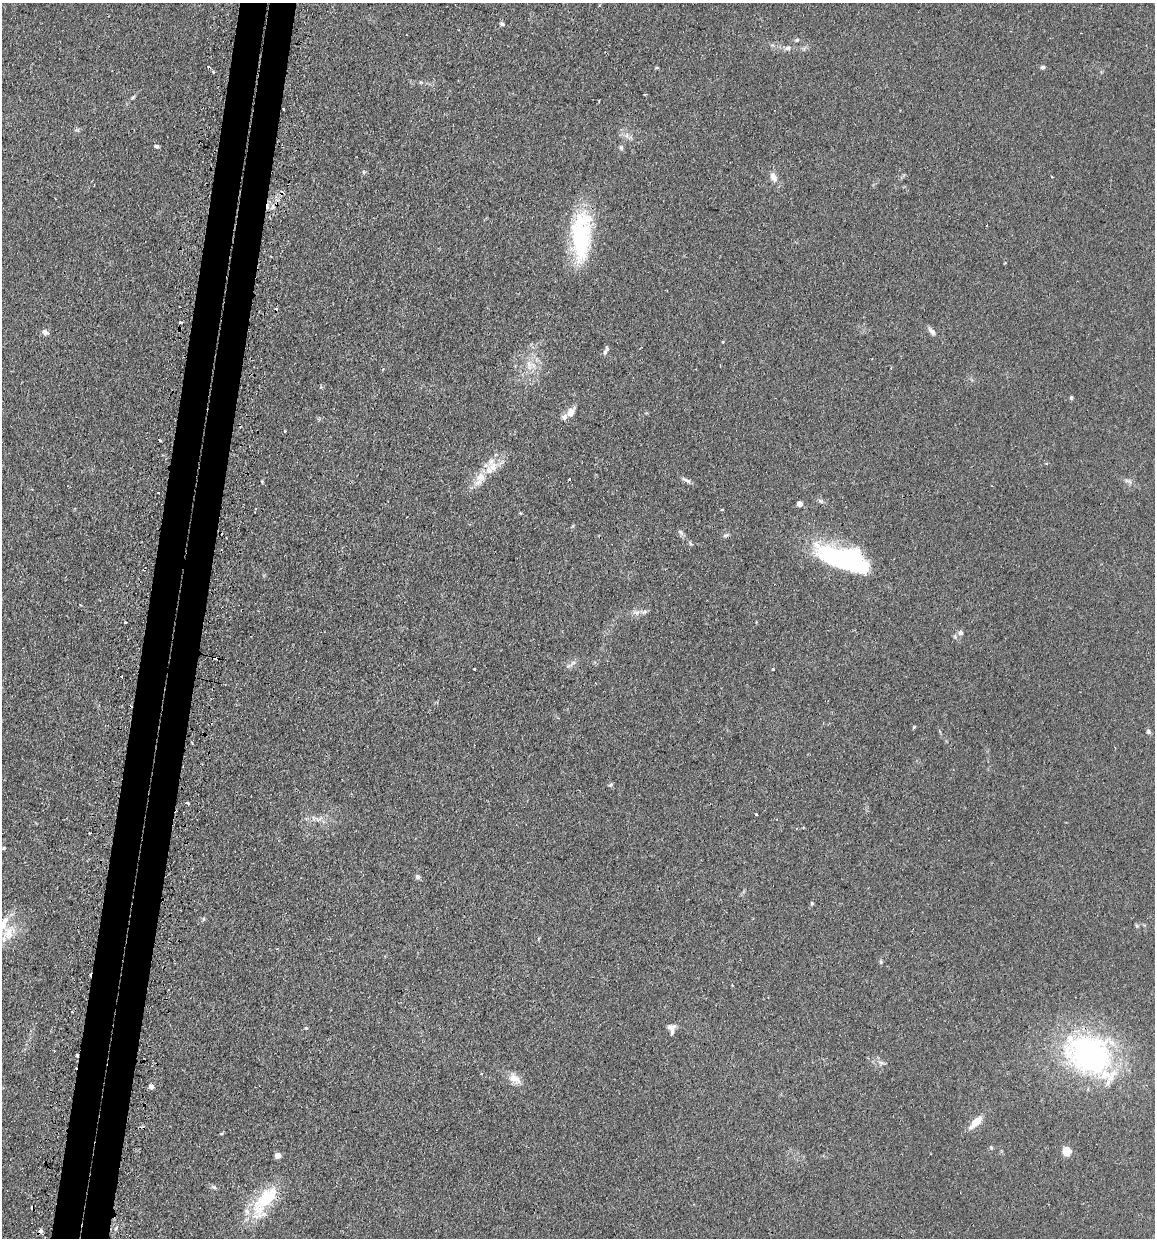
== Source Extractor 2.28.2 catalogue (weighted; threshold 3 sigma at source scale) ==
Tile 7 of 4 x 4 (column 3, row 2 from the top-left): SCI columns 2457-3609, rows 2500-3735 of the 5030 x 5000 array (HDU 1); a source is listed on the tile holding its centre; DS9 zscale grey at full resolution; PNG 1157 x 1240 px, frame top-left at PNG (2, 3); no overlay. Shown black and unused: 5% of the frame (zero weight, under 2 of 3 exposures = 4% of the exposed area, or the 3 px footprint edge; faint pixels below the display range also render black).
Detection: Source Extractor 2.28.2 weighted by HDU 2 'WHT'; one run over the whole footprint, this tile lists its part. Background 0.107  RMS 0.0075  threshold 0.0339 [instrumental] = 3 sigma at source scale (4.5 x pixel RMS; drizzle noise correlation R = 1.50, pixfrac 1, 0.05/0.05 arcsec/px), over >= 5 px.
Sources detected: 88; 1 inside a brighter object's white glare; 12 cosmic-ray / hot-pixel residue — not listed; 7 inside a brighter listed object's ellipse — not listed separately; the other 68 listed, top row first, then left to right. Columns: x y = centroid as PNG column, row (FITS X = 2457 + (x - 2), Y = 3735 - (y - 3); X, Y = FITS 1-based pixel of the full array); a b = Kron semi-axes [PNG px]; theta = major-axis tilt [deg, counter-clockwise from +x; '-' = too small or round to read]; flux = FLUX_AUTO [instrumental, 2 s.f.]
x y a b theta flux
502 24 6 5 - 1.5
797 40 6 5 - 1.2
788 48 10 7 13 3
1042 67 6 6 - 1.5
133 97 7 4 45 1.2
283 109 3 2 - 0.91
77 130 7 4 -18 1.2
156 146 6 4 -8 1.3
621 147 7 5 89 1.7
364 172 5 5 - 1.2
773 177 14 8 -64 5.3
1052 177 3 2 - 0.63
987 225 3 2 - 0.74
581 235 54 26 81 71
180 322 4 3 - 1.6
932 331 12 6 -49 3.1
45 332 7 6 - 3.3
605 352 8 5 81 1.8
529 364 13 6 -72 5.4
1071 397 4 4 - 1.3
571 412 13 9 66 5.3
284 431 4 3 - 0.66
491 467 28 15 68 16
569 479 3 2 - 1
687 480 14 5 -30 2.7
262 481 4 3 - 0.72
1128 481 13 6 -25 2.8
158 493 3 2 - 0.92
821 501 8 5 -17 1.8
799 503 4 4 - 5.7
681 532 10 5 -45 2
725 535 9 4 20 1.5
844 559 59 22 -18 110
644 612 10 6 16 2.5
960 633 6 6 - 2.7
573 663 16 5 34 2.9
474 669 3 3 - 0.93
773 669 3 3 - 0.92
914 727 4 3 - 1.3
1148 732 7 5 -49 1.5
610 785 7 4 44 1.1
187 803 4 3 - 2.9
756 814 3 3 - 0.91
318 819 12 6 2 4.2
4 848 4 3 - 0.91
418 877 6 6 - 2.1
812 903 5 4 - 0.95
203 919 6 4 88 1
1137 926 6 4 -45 0.91
8 933 26 16 47 18
881 962 6 4 72 1.1
72 1012 3 3 - 2.3
671 1027 10 7 7 3.1
306 1028 5 4 - 0.85
1088 1054 58 45 -22 170
77 1055 3 3 - 7.2
881 1063 9 4 -9 1.9
515 1078 19 11 -32 7.7
151 1086 5 5 - 4.2
976 1122 14 6 46 12
221 1134 6 4 18 0.78
991 1148 6 4 -69 1.1
1067 1151 5 5 - 32
278 1155 5 4 - 6.7
214 1187 7 6 - 1.7
267 1198 48 18 54 40
116 1228 5 4 - 1.2
40 1231 5 4 - 3.4
Overlapping masked pixels (flux is a lower limit): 3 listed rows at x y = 283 109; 77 1055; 40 1231
Isophote crosses this tile's border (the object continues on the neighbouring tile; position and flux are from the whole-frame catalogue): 1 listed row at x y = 8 933